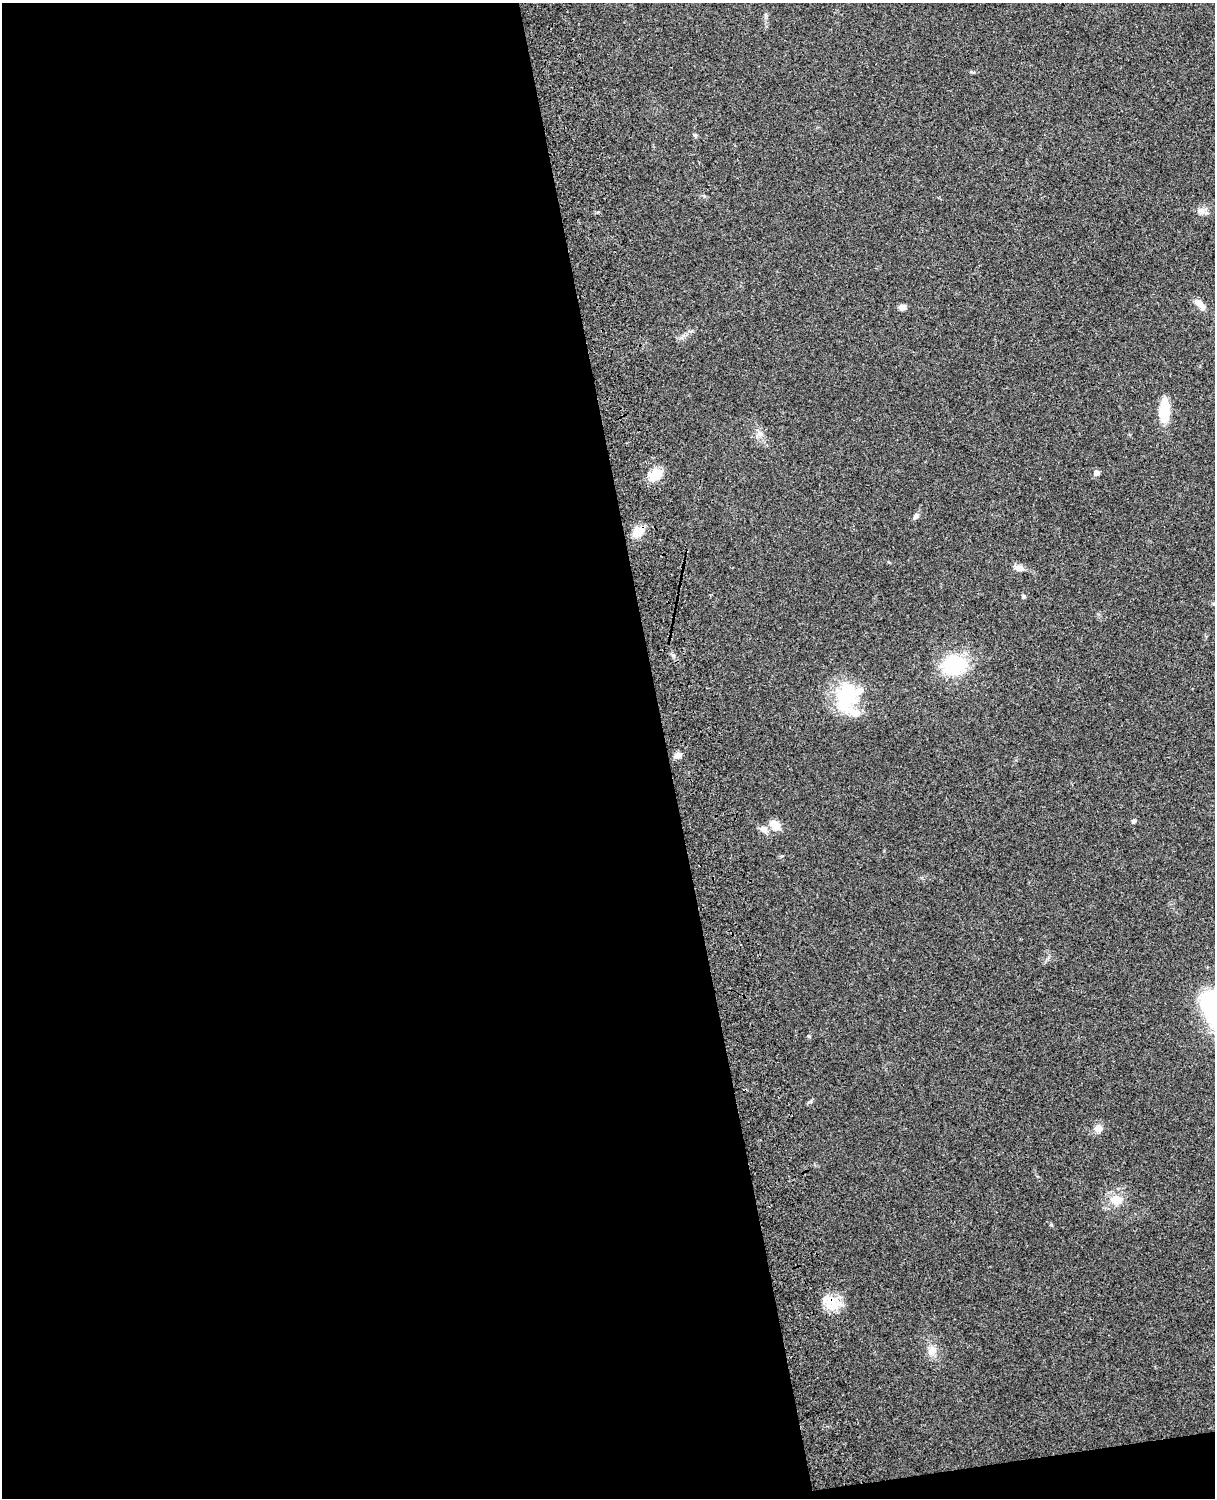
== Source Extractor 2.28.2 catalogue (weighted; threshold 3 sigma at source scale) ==
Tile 9 of 4 x 3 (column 1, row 3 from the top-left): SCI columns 119-1331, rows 165-1660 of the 5089 x 4930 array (HDU 1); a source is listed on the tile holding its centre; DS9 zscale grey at full resolution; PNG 1217 x 1500 px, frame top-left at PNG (2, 3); no overlay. Shown black and unused: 56% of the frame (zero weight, under 3 of 4 exposures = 6% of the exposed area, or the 3 px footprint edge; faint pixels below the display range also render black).
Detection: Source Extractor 2.28.2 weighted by HDU 2 'WHT'; one run over the whole footprint, this tile lists its part. Background 0.221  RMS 0.0084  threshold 0.0377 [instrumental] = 3 sigma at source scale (4.5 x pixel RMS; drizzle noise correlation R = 1.50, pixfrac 1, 0.05/0.05 arcsec/px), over >= 5 px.
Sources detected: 28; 4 inside a brighter listed object's ellipse — not listed separately; the other 24 listed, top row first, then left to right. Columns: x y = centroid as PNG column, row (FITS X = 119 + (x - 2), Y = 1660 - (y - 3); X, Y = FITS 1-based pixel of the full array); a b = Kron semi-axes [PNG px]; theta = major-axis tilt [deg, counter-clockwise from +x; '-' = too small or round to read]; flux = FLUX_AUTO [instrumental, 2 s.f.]
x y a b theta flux
1200 210 11 5 2 3.4
1199 303 11 7 -29 6.1
902 307 8 6 6 4
1164 411 26 11 87 24
760 434 8 6 -43 3.1
1096 473 5 5 - 5.4
655 475 13 10 33 19
916 516 9 6 53 2.7
638 532 16 10 38 10
1019 568 14 8 -12 4.9
1024 596 5 5 - 1.4
1214 604 6 5 - 1.4
673 655 6 4 -44 1.6
954 665 21 17 10 58
846 696 38 25 76 50
677 756 9 7 13 3.2
1134 821 4 4 - 2.1
775 825 12 9 -42 10
763 829 13 8 -42 5.1
809 1036 5 4 - 0.79
1098 1128 11 10 - 5.3
1116 1200 16 13 -2 12
832 1304 21 17 18 16
932 1351 13 9 67 6.1
Overlapping masked pixels (flux is a lower limit): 2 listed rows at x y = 638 532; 832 1304
Isophote crosses this tile's border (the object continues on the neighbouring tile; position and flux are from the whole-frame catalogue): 1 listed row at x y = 1214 604
Unlisted compact peaks at least as high as the median listed source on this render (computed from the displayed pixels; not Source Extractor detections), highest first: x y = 1051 1225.